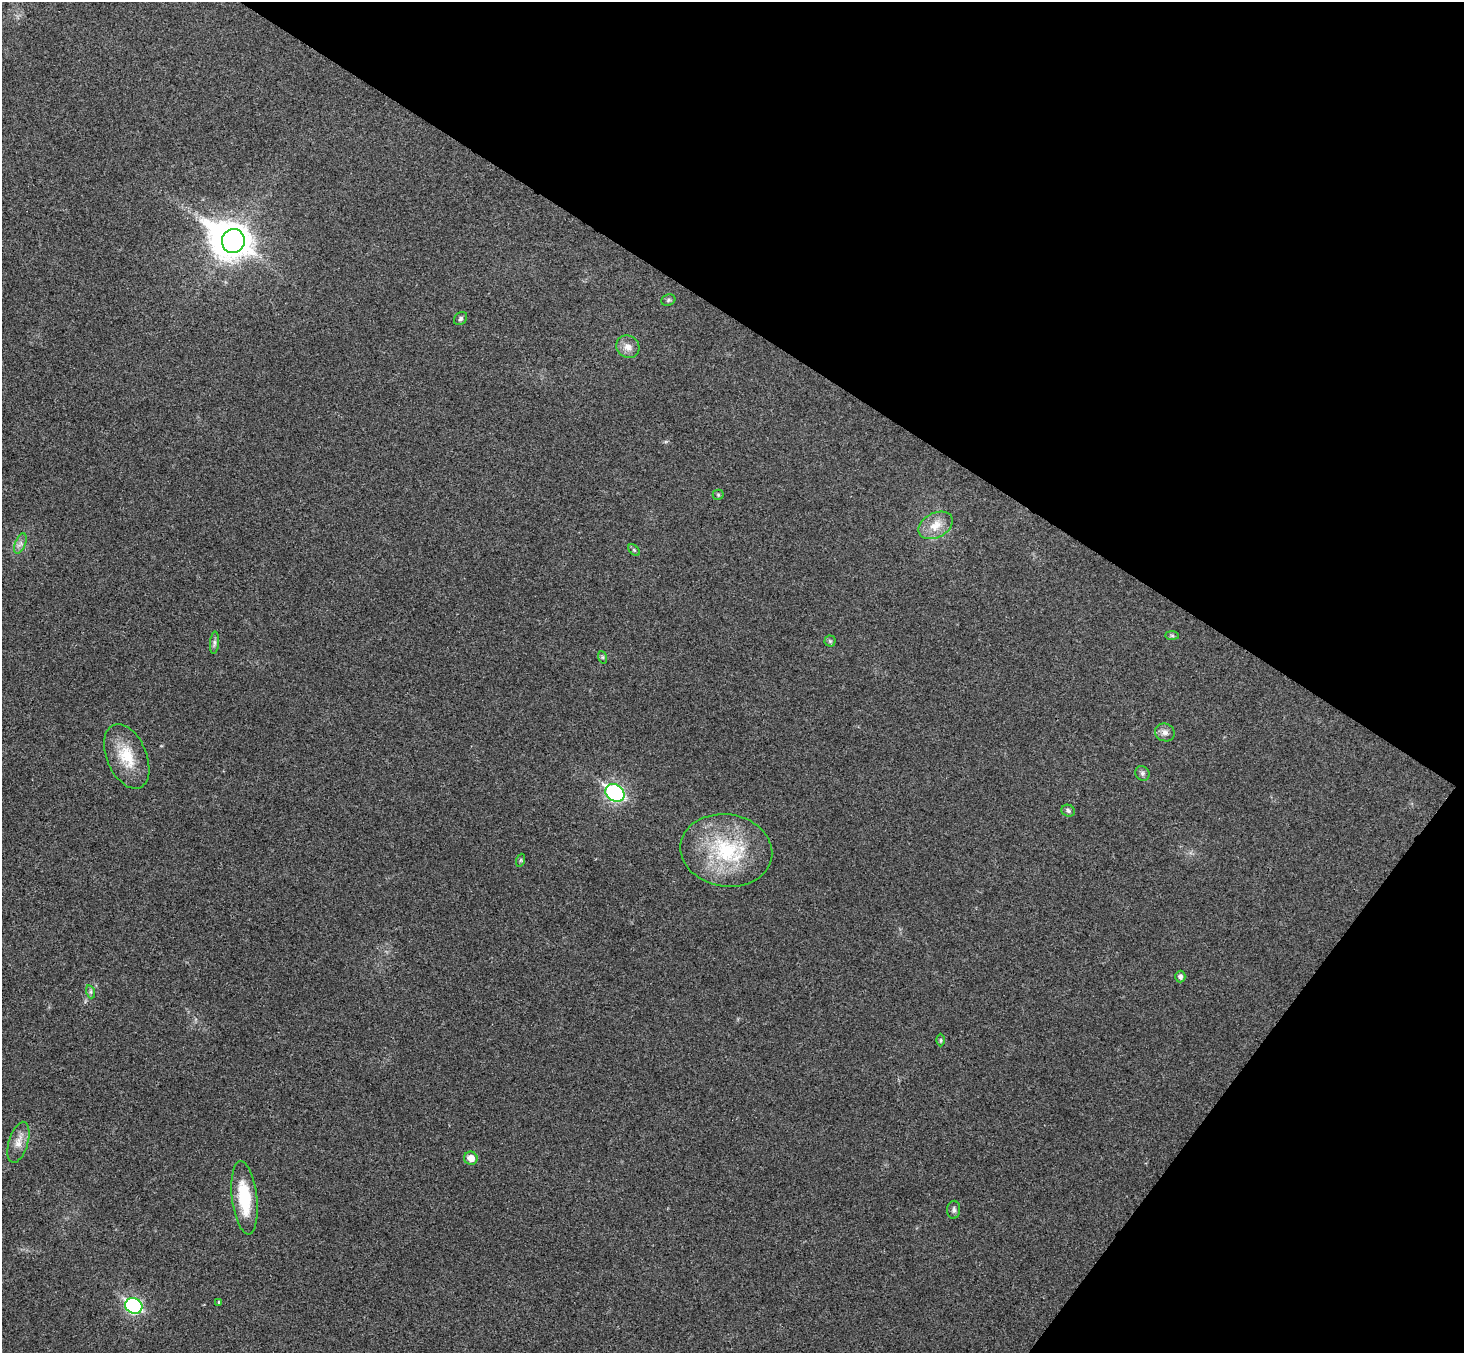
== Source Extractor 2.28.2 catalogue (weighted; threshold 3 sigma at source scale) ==
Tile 8 of 4 x 4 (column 4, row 2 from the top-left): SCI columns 4426-5887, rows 2904-4254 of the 5927 x 5945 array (HDU 1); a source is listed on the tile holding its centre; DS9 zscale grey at full resolution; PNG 1466 x 1355 px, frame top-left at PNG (2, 2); each listed source drawn as its Kron ellipse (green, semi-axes under 4 px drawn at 4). Shown black and unused: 31% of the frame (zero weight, under 3 of 4 exposures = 6% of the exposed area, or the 3 px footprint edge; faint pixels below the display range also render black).
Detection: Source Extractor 2.28.2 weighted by HDU 2 'WHT'; one run over the whole footprint, this tile lists its part. Background 0.0304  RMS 0.0054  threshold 0.0243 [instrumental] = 3 sigma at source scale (4.5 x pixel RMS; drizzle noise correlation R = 1.50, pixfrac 1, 0.05/0.05 arcsec/px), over >= 5 px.
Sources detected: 29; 1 inside a brighter object's white glare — neither listed nor drawn; the other 28 listed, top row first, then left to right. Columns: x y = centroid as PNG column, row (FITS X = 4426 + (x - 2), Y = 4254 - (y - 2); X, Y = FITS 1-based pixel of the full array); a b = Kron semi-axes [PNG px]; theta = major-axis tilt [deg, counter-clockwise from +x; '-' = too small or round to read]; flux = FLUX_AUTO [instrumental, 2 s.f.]
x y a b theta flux
233 241 12 11 - 540
668 300 7 5 22 1.1
460 319 7 5 46 1.2
628 347 12 10 -42 4.2
718 495 5 5 - 0.75
936 525 18 12 27 7.8
20 543 11 5 68 2.1
634 550 7 4 -45 0.72
1172 635 7 4 -1 0.86
830 641 5 5 - 0.98
214 643 11 4 85 1.5
602 657 6 4 -71 0.83
1165 732 10 8 -25 2.6
127 756 34 20 -66 17
1142 773 8 7 - 1.4
615 793 10 8 -34 110
1068 811 7 6 - 1.3
726 850 46 36 -9 48
521 860 6 4 71 0.64
1180 976 6 5 - 1.6
91 992 6 4 -72 1.1
941 1040 6 4 90 0.74
18 1142 21 9 73 5.6
471 1158 7 6 - 4.9
244 1198 37 12 -83 24
954 1210 9 6 86 1.7
219 1302 4 4 - 0.55
134 1306 9 7 -25 84